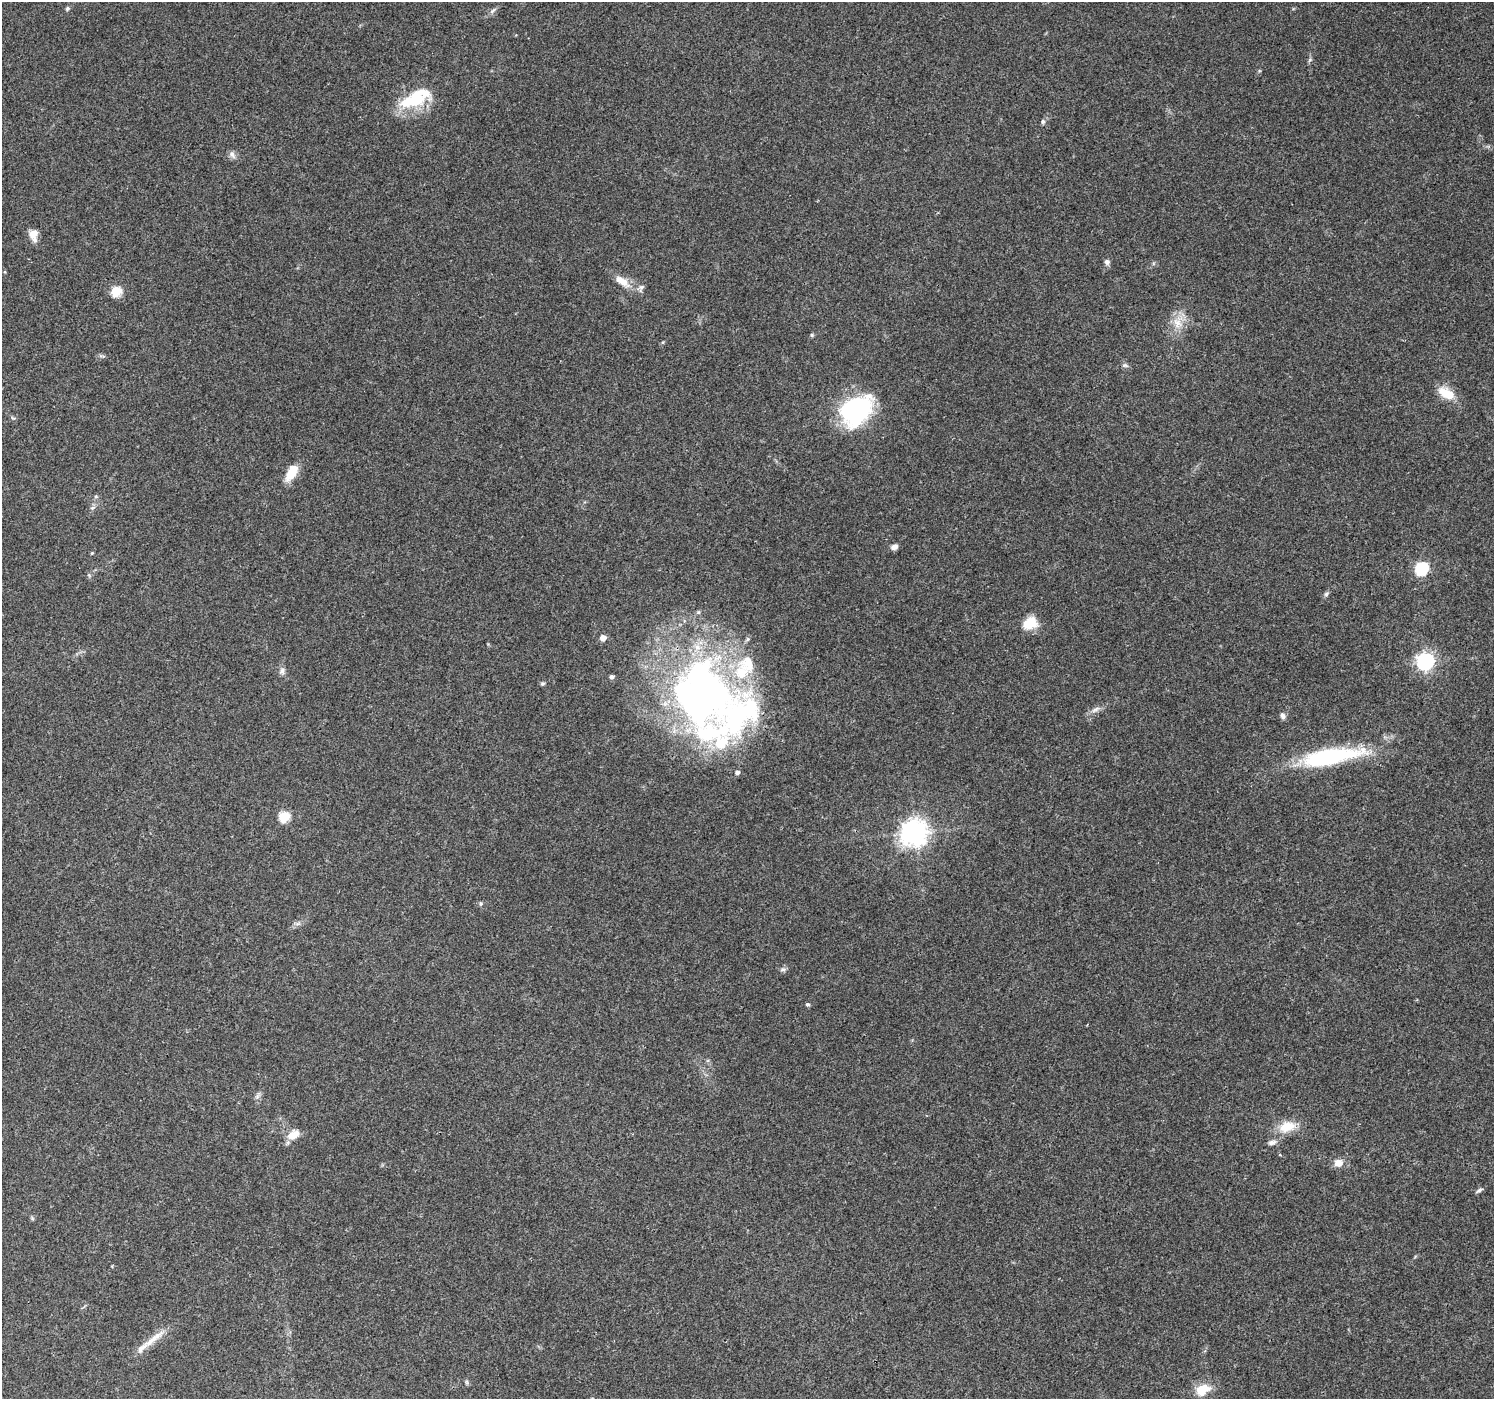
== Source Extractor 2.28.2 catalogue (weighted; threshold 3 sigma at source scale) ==
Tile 7 of 4 x 4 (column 3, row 2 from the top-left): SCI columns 2990-4481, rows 3039-4435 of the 5972 x 6010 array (HDU 1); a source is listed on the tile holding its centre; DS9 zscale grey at full resolution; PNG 1496 x 1401 px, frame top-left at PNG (2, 2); no overlay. Shown black and unused: <1% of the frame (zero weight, under 3 of 4 exposures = <1% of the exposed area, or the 3 px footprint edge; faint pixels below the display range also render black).
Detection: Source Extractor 2.28.2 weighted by HDU 2 'WHT'; one run over the whole footprint, this tile lists its part. Background 0.0748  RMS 0.0045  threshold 0.0201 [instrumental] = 3 sigma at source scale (4.5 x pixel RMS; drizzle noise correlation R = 1.50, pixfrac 1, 0.0396/0.0396 arcsec/px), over >= 5 px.
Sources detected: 58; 4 inside a brighter object's white glare — not listed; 9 inside a brighter listed object's ellipse — not listed separately; the other 45 listed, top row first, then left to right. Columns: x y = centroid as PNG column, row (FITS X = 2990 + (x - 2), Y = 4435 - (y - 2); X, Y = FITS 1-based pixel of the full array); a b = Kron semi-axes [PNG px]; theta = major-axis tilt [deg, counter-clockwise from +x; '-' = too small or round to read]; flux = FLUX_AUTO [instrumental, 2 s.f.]
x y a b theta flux
67 9 6 5 - 0.84
493 10 11 4 45 1.3
1310 60 7 5 31 0.71
416 100 30 21 -3 18
1043 121 6 5 - 0.87
232 155 11 7 -52 1.9
33 235 15 10 -86 4
1107 262 7 7 - 1.4
622 281 25 10 -35 6.2
116 291 6 5 - 23
1178 323 19 14 -80 7.3
812 335 5 5 - 0.6
1125 365 9 5 -10 1.1
1446 393 24 12 -31 8.4
855 410 31 23 42 66
291 472 24 11 60 7.3
92 508 6 4 19 0.76
894 547 7 5 16 2.3
92 553 4 4 - 0.45
1421 569 7 6 - 57
1326 594 7 5 46 0.97
1029 624 18 13 24 8.7
603 638 5 5 - 3.8
1425 661 7 7 - 160
282 671 9 7 87 1.7
612 677 5 4 - 1.3
543 683 5 5 - 0.77
707 691 98 65 -55 220
1095 710 14 6 30 2.3
1283 716 7 6 - 1.6
1329 757 65 16 10 56
284 817 6 5 - 28
915 832 9 8 - 420
481 903 6 5 - 0.85
783 969 9 5 9 1.2
807 1004 5 5 - 0.8
257 1096 9 5 70 1.4
1287 1127 21 13 15 9.6
293 1135 15 10 30 5.9
1272 1142 11 6 11 1.8
1338 1163 11 10 - 3.7
1479 1190 11 4 34 1
153 1339 41 7 38 7.4
466 1382 7 4 -89 0.7
1202 1390 16 11 27 9
Overlapping masked pixels (flux is a lower limit): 1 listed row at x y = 707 691